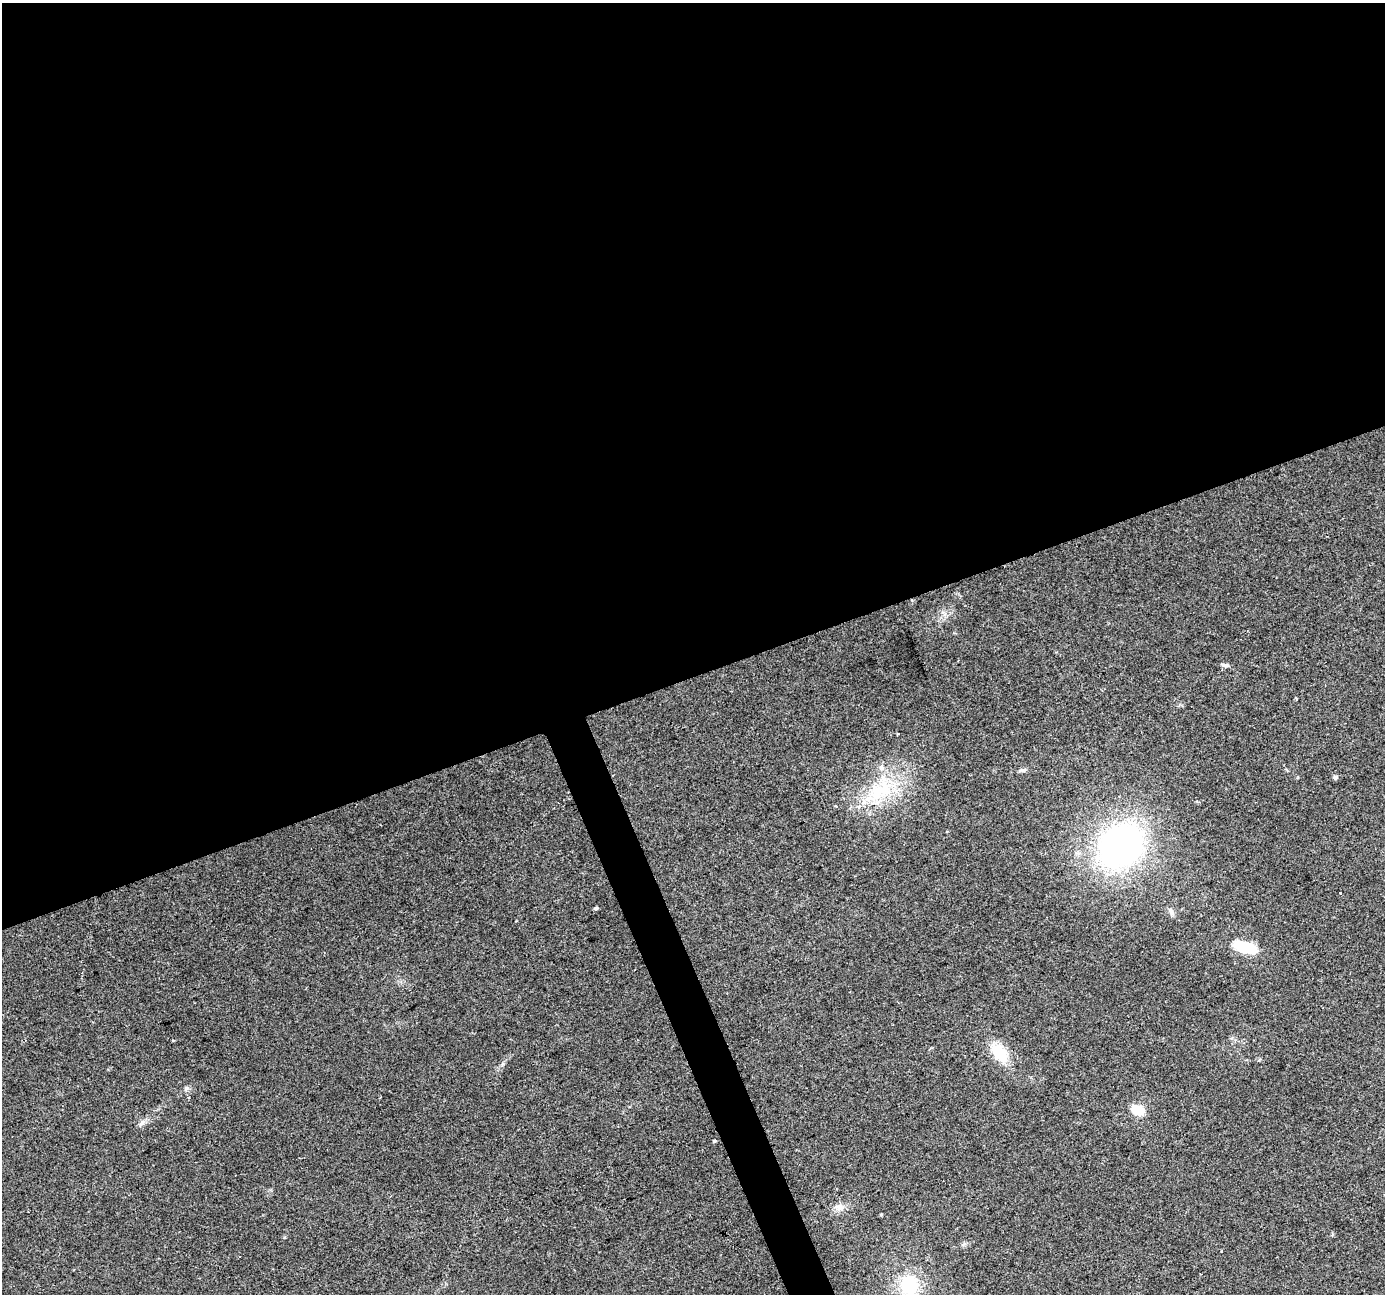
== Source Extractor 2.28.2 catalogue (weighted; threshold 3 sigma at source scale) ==
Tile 2 of 4 x 4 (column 2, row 1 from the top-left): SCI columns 1385-2767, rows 4010-5301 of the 5534 x 5378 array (HDU 1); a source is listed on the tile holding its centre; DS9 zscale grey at full resolution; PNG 1387 x 1296 px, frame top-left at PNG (2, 3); no overlay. Shown black and unused: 54% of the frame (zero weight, under 2 of 3 exposures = <1% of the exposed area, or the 3 px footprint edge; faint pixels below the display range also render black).
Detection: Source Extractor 2.28.2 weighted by HDU 2 'WHT'; one run over the whole footprint, this tile lists its part. Background 0.127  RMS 0.0089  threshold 0.0402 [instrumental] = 3 sigma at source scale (4.5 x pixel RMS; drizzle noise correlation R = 1.50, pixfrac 1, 0.0396/0.0396 arcsec/px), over >= 5 px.
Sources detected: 17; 1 cosmic-ray / hot-pixel residue — not listed; the other 16 listed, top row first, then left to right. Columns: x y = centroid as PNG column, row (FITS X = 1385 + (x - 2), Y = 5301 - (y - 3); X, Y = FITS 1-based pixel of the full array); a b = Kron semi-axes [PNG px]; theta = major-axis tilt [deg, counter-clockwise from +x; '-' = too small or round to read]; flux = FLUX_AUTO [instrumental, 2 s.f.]
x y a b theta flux
1225 665 9 5 -1 2.5
898 734 3 2 - 1
1023 770 9 5 3 2.3
1335 777 5 5 - 2.1
884 790 44 21 38 56
1121 846 40 31 43 300
1339 893 3 3 - 11
596 908 5 4 - 1.3
1171 911 10 6 -58 3.2
1245 947 28 11 -16 29
999 1053 24 14 -55 27
186 1088 7 6 - 2
1138 1110 16 12 -21 14
714 1141 4 3 - 1.2
839 1207 11 8 -37 5.4
909 1285 24 21 -74 43
Isophote crosses this tile's border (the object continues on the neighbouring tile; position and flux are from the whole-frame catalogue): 1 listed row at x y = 909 1285
Unlisted compact peaks at least as high as the median listed source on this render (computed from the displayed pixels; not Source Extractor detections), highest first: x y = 503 1064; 881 1214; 284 1237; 964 1244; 173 1040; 142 1123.